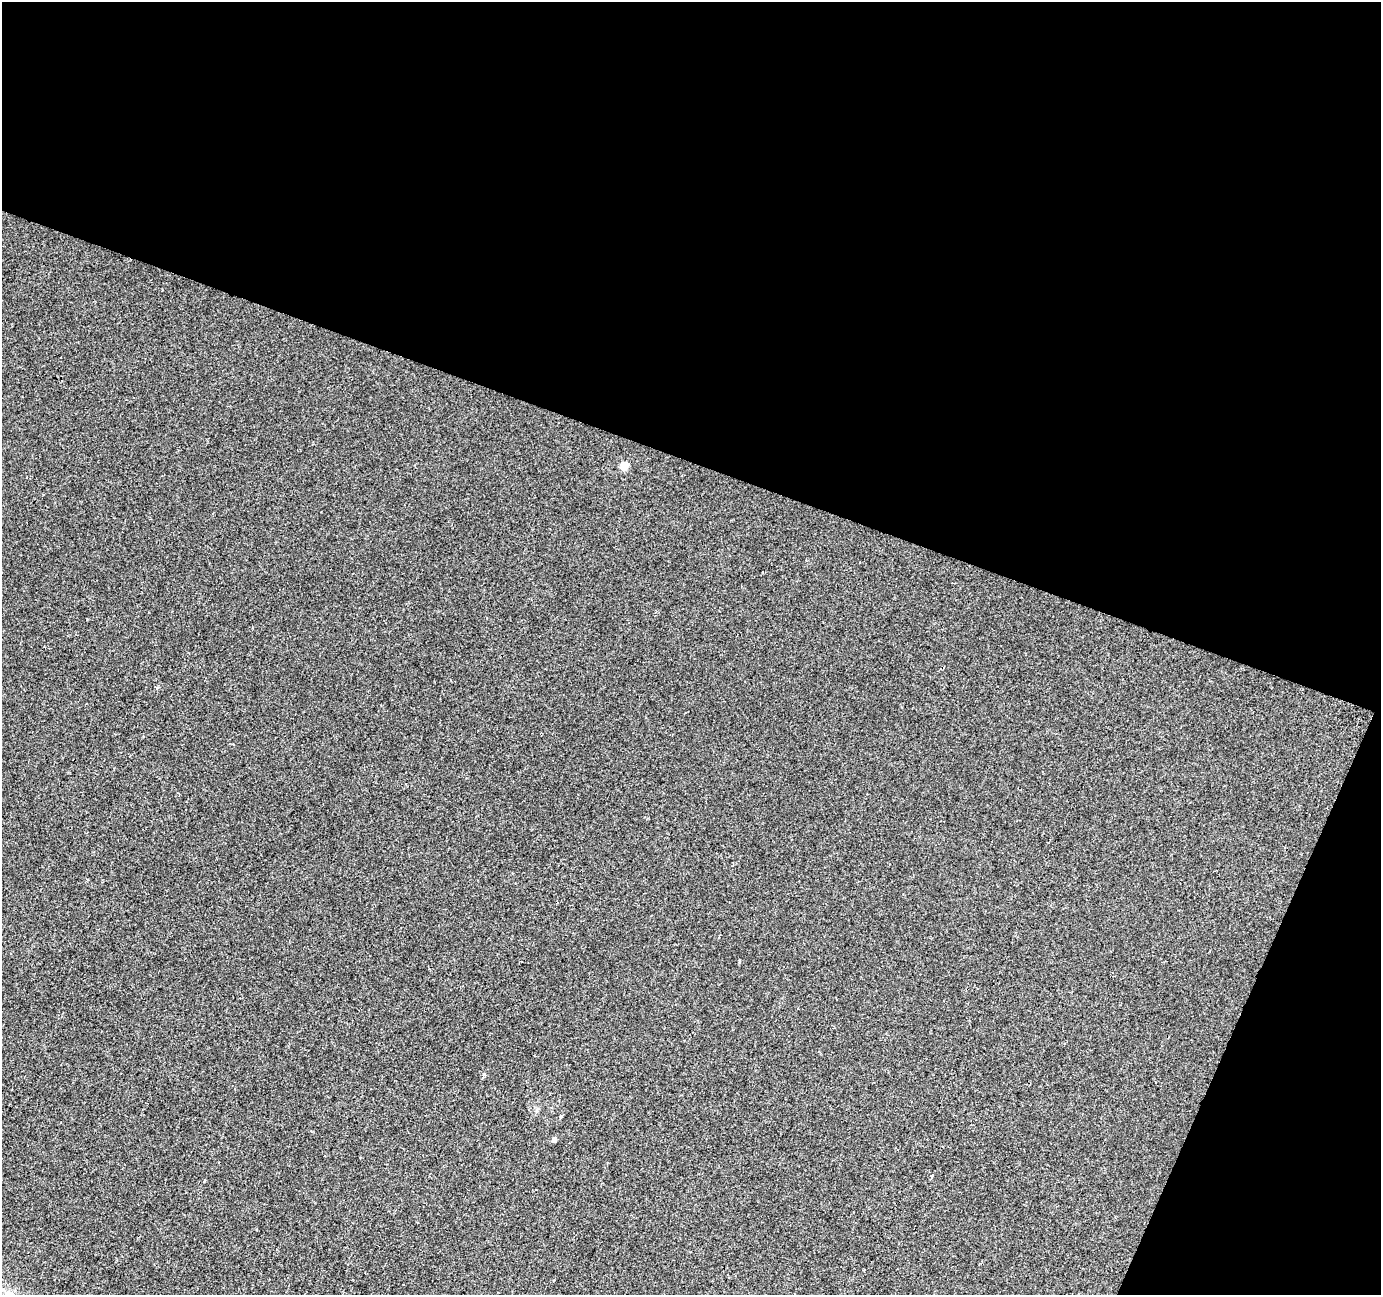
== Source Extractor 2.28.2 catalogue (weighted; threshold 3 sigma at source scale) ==
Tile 2 of 2 x 2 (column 2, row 1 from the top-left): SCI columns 1379-2757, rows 1419-2711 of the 2757 x 2819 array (HDU 1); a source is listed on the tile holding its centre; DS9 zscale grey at full resolution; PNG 1383 x 1297 px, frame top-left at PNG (2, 2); no overlay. Shown black and unused: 40% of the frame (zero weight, under 2 of 3 exposures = <1% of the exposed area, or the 3 px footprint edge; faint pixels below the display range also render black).
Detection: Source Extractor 2.28.2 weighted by HDU 2 'WHT'; one run over the whole footprint, this tile lists its part. Background 5.17e-04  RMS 0.0049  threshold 0.022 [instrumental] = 3 sigma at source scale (4.5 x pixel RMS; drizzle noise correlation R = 1.50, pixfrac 1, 0.0396/0.0396 arcsec/px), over >= 5 px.
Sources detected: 6; all 6 listed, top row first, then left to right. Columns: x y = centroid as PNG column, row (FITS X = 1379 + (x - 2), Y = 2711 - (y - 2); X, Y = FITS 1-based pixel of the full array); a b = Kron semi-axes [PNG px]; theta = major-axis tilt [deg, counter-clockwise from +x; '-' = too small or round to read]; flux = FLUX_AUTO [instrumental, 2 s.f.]
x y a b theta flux
624 466 5 5 - 13
739 961 3 3 - 0.6
484 1074 5 4 - 0.8
560 1116 5 4 - 0.69
554 1139 5 4 - 2.2
932 1177 4 3 - 1.2